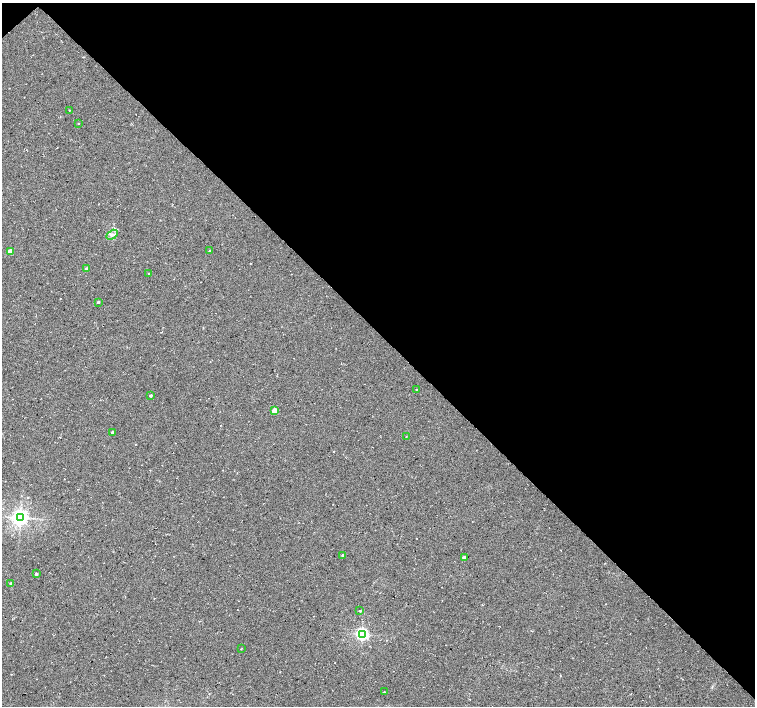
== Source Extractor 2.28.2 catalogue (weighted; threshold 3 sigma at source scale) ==
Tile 3 of 4 x 4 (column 3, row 1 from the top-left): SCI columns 3010-4514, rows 4380-5787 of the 6024 x 6004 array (HDU 1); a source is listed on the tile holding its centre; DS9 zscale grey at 2 x 2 block average (1 PNG px = mean of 2 x 2 image px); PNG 757 x 708 px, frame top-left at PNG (2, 3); each listed source drawn as its Kron ellipse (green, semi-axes under 4 px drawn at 4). Shown black and unused: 47% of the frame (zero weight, under 3 of 4 exposures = <1% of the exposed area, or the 3 px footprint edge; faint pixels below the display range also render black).
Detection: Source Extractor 2.28.2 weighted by HDU 2 'WHT'; one run over the whole footprint, this tile lists its part. Background 0.0373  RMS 0.0091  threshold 0.0409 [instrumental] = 3 sigma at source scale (4.5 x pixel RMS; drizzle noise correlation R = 1.50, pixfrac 1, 0.0396/0.0396 arcsec/px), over >= 5 px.
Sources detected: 22; all 22 listed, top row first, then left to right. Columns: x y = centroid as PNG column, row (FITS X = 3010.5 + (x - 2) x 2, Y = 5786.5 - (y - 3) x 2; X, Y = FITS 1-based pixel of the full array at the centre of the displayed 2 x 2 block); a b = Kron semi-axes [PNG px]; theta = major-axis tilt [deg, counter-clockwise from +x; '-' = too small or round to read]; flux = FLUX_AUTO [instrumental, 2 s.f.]
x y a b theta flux
69 110 2 2 - 0.95
78 124 2 2 - 0.87
112 235 6 3 30 4.2
10 251 3 2 - 35
210 251 3 2 - 2.2
86 269 3 2 - 6.7
149 273 2 2 - 1
98 302 2 2 - 4
416 390 2 2 - 0.83
151 395 2 2 - 4.2
274 410 3 2 - 34
112 432 2 2 - 4.5
406 437 3 2 - 0.84
20 518 4 4 - 960
343 555 2 2 - 4.3
464 557 2 2 - 10
36 574 2 2 - 6.4
11 583 2 2 - 3.3
360 611 2 2 - 2.3
362 634 4 3 - 430
241 649 2 2 - 0.96
384 692 3 2 - 1.5
Diffuse or blended objects may show on this block-average render without a row.